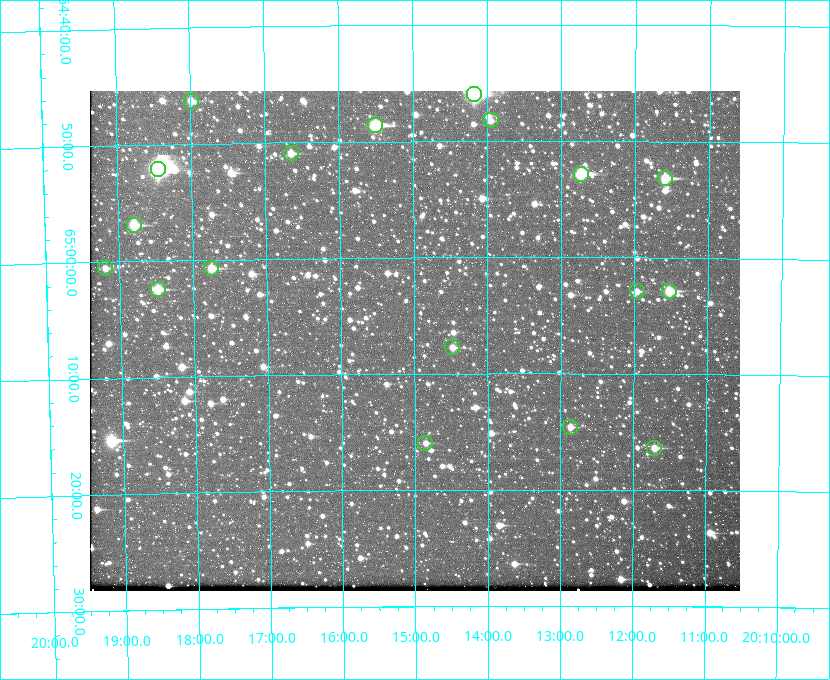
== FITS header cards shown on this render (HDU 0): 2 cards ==
NAXIS1  =                  650 / Width of table row in bytes
NAXIS2  =                  500 / Number of rows in table

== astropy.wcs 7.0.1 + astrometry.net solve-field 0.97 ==
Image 650 x 500 px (HDU 0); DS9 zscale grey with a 90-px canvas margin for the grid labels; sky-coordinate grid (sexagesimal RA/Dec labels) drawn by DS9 from the SOLVED WCS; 18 Tycho-2 reference stars matched to detected sources circled (green)
Header WCS: none
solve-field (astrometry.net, Tycho-2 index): SOLVED blind (the file carries no WCS)
Solved WCS: RA---TAN-SIP/DEC--TAN-SIP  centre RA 20:15:00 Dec +65:07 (303.75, +65.12 deg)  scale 5.17 arcsec/px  FOV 56.0' x 43.0'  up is -180 deg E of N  parity flipped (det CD > 0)
(file carries no celestial WCS; the grid is the blind solution)
Tycho-2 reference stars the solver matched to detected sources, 18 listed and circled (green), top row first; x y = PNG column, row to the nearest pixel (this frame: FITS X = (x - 90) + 1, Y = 500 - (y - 91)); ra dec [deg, ICRS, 3 dp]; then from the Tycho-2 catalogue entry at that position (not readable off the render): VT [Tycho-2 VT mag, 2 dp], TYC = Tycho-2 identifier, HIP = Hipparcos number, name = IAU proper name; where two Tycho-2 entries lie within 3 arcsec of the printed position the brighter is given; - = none
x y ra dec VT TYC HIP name
474 94 303.544 +64.765 7.36 4240-620-1 99731 -
191 101 304.497 +64.771 11.19 4241-1649-1 - -
491 120 303.488 +64.804 11.29 4240-68-1 - -
375 125 303.878 +64.810 8.93 4240-794-1 - -
291 153 304.164 +64.849 10.65 4240-315-1 - -
158 169 304.612 +64.868 7.89 4241-1703-1 100101 -
581 174 303.184 +64.880 9.02 4240-488-1 - -
665 178 302.897 +64.886 9.40 4240-717-1 - -
134 225 304.698 +64.948 10.27 4241-1684-1 - -
105 268 304.798 +65.009 11.15 4241-1628-1 - -
211 268 304.437 +65.012 10.41 4241-1775-1 - -
158 289 304.620 +65.041 10.25 4241-1573-1 - -
637 291 302.992 +65.048 11.44 4240-88-1 - -
669 291 302.882 +65.048 10.25 4240-98-1 - -
452 347 303.620 +65.129 11.18 4240-34-1 - -
570 427 303.217 +65.244 11.17 4240-236-1 - -
425 443 303.713 +65.266 11.45 4240-564-1 - -
654 448 302.928 +65.273 10.74 4240-760-1 - -